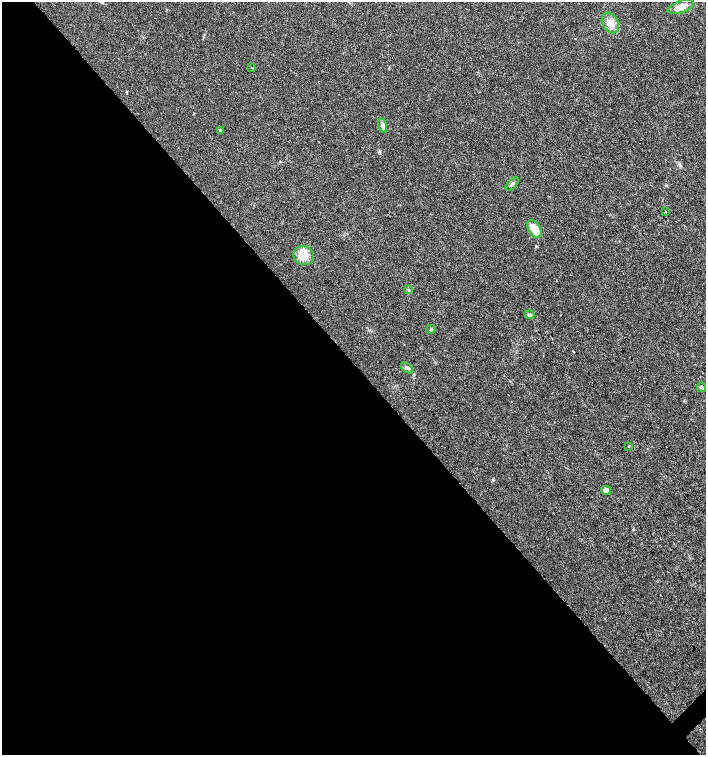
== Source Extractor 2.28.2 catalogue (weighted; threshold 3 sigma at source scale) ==
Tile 9 of 4 x 4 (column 1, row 3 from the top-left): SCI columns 221-1628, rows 1506-3010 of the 6007 x 6026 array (HDU 1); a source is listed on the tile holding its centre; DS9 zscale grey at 2 x 2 block average (1 PNG px = mean of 2 x 2 image px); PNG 708 x 757 px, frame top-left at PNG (2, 2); each listed source drawn as its Kron ellipse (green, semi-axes under 4 px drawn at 4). Shown black and unused: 52% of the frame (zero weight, under 3 of 4 exposures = <1% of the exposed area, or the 3 px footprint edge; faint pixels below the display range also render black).
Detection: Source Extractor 2.28.2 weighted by HDU 2 'WHT'; one run over the whole footprint, this tile lists its part. Background 0.021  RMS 0.0028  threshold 0.0128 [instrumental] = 3 sigma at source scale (4.5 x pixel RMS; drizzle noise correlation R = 1.50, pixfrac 1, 0.0396/0.0396 arcsec/px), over >= 5 px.
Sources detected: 16; all 16 listed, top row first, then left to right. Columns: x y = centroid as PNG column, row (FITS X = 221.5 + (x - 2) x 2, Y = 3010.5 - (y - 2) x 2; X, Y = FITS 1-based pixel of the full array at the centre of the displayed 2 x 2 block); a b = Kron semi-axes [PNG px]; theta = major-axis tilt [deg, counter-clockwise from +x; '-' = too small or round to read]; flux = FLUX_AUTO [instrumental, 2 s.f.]
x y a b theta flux
681 7 14 6 18 6.7
610 23 11 8 -59 6
252 67 3 2 - 0.36
383 126 7 4 -73 1.7
220 130 3 3 - 0.49
512 184 8 3 43 1.4
665 212 2 2 - 1.5
534 229 10 6 -56 9.5
304 256 10 9 - 8
409 290 3 2 - 0.52
530 315 5 4 - 1.4
431 329 5 2 - 0.55
407 368 7 3 -35 1.5
701 387 5 3 - 0.98
629 446 3 2 - 0.35
606 490 5 4 - 2.8
Diffuse or blended objects may show on this block-average render without a row.